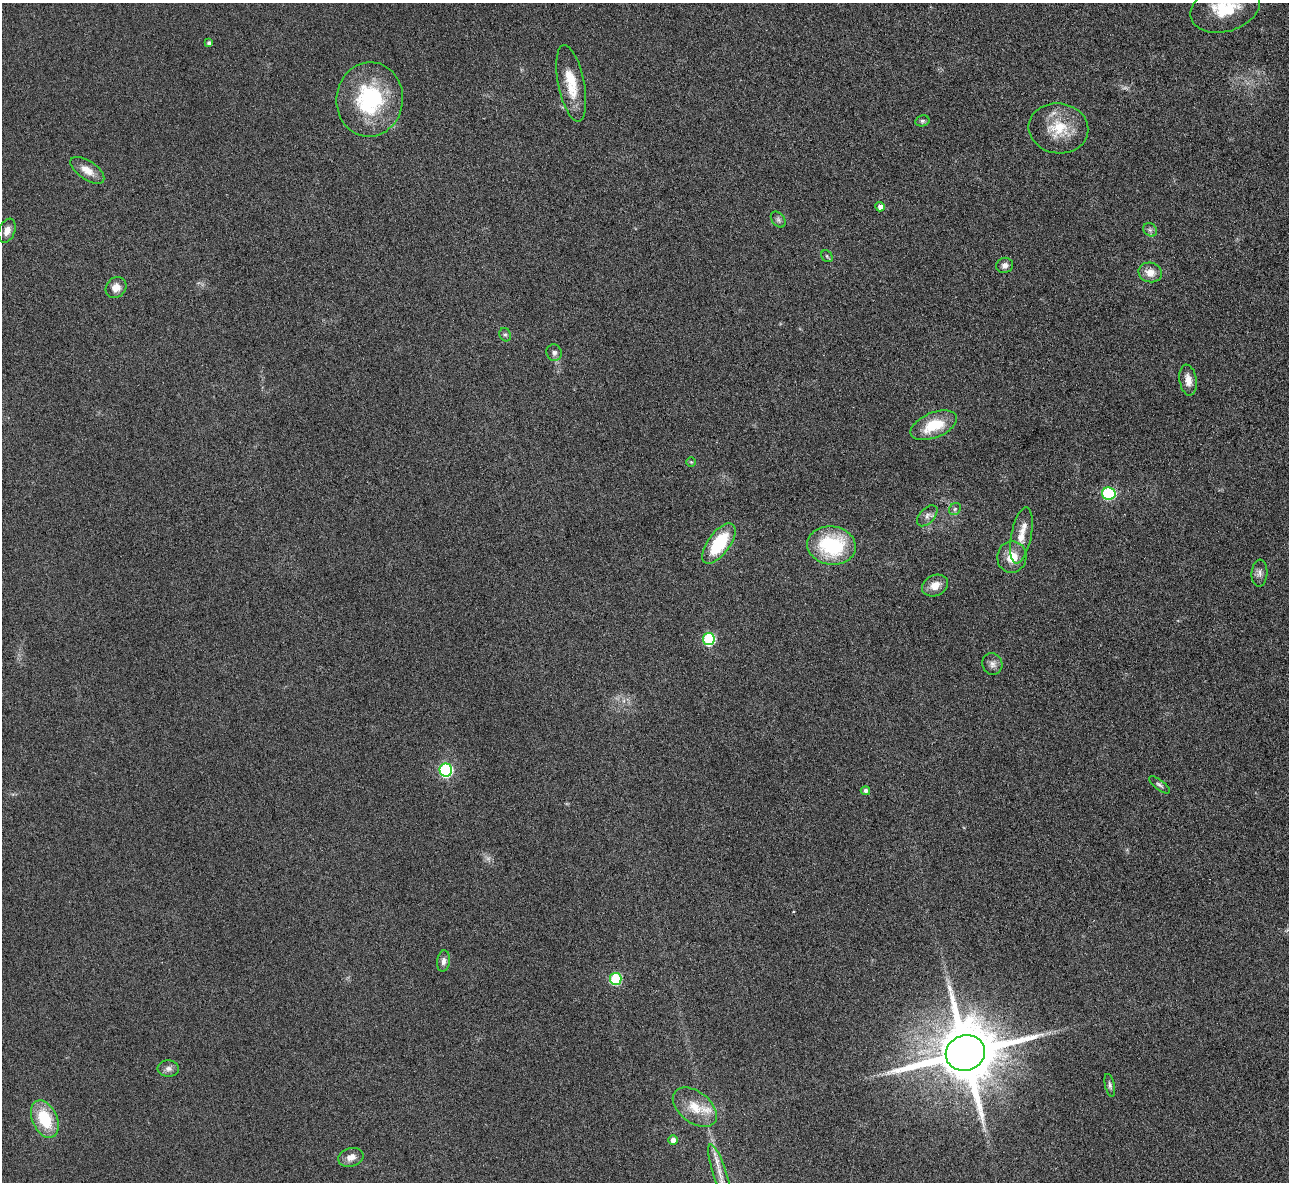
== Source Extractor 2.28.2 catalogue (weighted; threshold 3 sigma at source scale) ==
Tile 10 of 4 x 4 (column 2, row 3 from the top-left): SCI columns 1293-2579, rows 1338-2517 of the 5171 x 5154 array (HDU 1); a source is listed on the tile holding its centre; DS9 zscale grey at full resolution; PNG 1291 x 1184 px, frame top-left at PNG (2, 3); each listed source drawn as its Kron ellipse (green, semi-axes under 4 px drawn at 4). Nothing masked; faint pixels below the display range render black.
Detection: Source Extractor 2.28.2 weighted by HDU 2 'WHT'; one run over the whole footprint, this tile lists its part. Background 0.121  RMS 0.011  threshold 0.043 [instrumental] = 3 sigma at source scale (4.09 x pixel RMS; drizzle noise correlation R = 1.36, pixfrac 0.8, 0.05/0.05 arcsec/px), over >= 5 px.
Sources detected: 46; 1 too faint to see at this stretch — neither listed nor drawn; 1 inside a brighter listed object's ellipse — not listed separately; the other 44 listed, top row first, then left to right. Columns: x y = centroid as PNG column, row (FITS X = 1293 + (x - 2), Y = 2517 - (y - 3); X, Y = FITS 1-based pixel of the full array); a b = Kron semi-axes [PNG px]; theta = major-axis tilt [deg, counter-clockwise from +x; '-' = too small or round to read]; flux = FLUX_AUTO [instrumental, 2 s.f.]
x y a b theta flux
1225 8 36 23 18 53
209 43 4 4 - 3.1
571 83 39 13 -78 28
370 99 37 33 84 94
922 121 7 5 14 2
1058 128 30 25 -7 34
87 170 19 9 -34 12
880 207 5 4 - 5.3
778 220 9 6 -50 2.8
1150 230 7 6 - 2.8
7 231 12 8 67 7.8
827 256 6 5 - 1.5
1005 265 8 7 - 4.4
1150 272 12 9 -14 10
116 288 11 9 47 9.2
505 335 7 5 -66 1.9
554 353 8 7 - 3.7
1188 380 16 8 -81 9.1
934 425 24 12 22 33
691 462 5 5 - 1.2
1109 493 7 6 - 96
955 509 6 5 - 2.1
927 516 13 7 47 4.8
1021 535 28 10 79 16
719 543 23 11 53 52
831 546 24 19 -7 80
1012 557 16 14 80 18
1259 573 13 8 86 4.7
935 585 13 10 26 11
709 639 6 6 - 90
992 664 11 10 - 5.1
446 770 6 6 - 140
1159 785 12 5 -38 2.8
865 791 4 4 - 3.6
443 961 11 6 82 4.2
616 979 6 5 - 75
965 1053 20 17 17 8700
168 1069 11 8 -3 4.6
1110 1085 12 5 -77 2.6
695 1107 25 15 -38 23
45 1119 20 12 -65 43
673 1140 5 5 - 5.6
351 1157 13 9 16 8
720 1173 30 6 -72 13
Isophote crosses this tile's border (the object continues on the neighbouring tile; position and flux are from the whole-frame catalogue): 1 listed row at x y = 1225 8